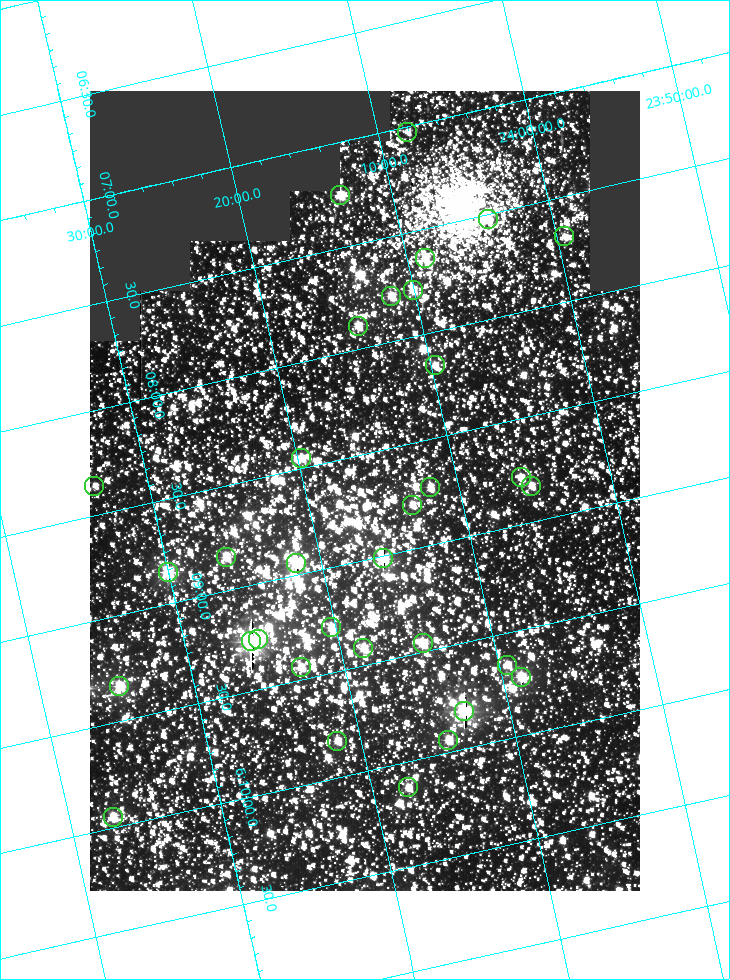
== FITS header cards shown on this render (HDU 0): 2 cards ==
NAXIS1  =                  550
NAXIS2  =                  800

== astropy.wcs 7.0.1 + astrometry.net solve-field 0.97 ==
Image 550 x 800 px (HDU 0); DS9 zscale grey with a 90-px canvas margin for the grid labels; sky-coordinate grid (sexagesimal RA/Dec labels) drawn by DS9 from the SOLVED WCS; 33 Tycho-2 reference stars matched to detected sources circled (green)
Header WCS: RA---TAN/DEC--TAN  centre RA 06:08:40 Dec +24:16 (92.17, +24.27 deg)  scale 3.97 arcsec/px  FOV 36.4' x 53.0'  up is -103 deg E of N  parity normal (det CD < 0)
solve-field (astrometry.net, Tycho-2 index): VERIFIED the header's WCS against the Tycho-2 star catalogue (verified at 3 index scales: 18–33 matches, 0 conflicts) and refined it, rather than solving blind
Solved WCS: RA---TAN-SIP/DEC--TAN-SIP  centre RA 06:08:40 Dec +24:16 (92.17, +24.27 deg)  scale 3.98 arcsec/px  FOV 36.4' x 53.0'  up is -103 deg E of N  parity normal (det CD < 0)
The solver's refit moves the header's centre by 0.13 arcsec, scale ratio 1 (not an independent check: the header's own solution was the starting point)
Tycho-2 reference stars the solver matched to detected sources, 33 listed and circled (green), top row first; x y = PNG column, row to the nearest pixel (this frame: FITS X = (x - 90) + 1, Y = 800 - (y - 91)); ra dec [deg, ICRS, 3 dp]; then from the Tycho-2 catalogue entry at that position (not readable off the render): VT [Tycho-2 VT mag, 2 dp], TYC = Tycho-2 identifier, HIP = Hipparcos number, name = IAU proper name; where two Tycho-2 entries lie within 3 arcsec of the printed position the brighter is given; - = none
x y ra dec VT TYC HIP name
407 132 91.756 +24.135 11.55 1864-383-1 - -
340 195 91.813 +24.222 9.50 1864-951-1 - -
488 219 91.882 +24.069 10.67 1864-1197-1 - -
564 236 91.922 +23.991 11.04 1864-773-1 - -
425 258 91.910 +24.147 9.81 1864-677-1 - -
413 290 91.945 +24.168 9.83 1864-545-1 - -
391 296 91.946 +24.193 9.49 1864-879-1 - -
358 326 91.972 +24.235 9.87 1864-607-1 - -
435 365 92.040 +24.163 9.97 1864-387-1 - -
301 458 92.113 +24.329 10.09 1877-692-1 - -
521 477 92.195 +24.097 9.91 1877-1306-1 - -
94 486 92.090 +24.558 11.22 1868-1493-1 - -
531 486 92.208 +24.088 10.02 1877-898-1 - -
430 487 92.182 +24.197 9.90 1877-42-1 - -
412 505 92.198 +24.221 10.14 1877-234-1 - -
226 557 92.210 +24.434 9.33 1881-345-1 - -
383 558 92.254 +24.266 8.73 1877-224-1 - -
296 563 92.236 +24.360 8.19 1877-300-1 29148 -
168 572 92.212 +24.501 8.67 1881-93-1 - -
331 627 92.321 +24.338 9.42 1877-884-1 - -
258 639 92.315 +24.419 9.14 1881-15-1 - -
251 641 92.316 +24.428 7.55 1881-1595-1 - -
423 643 92.364 +24.244 8.80 1877-1589-1 - -
363 648 92.355 +24.308 9.21 1877-702-1 - -
507 665 92.412 +24.157 10.23 1877-766-1 - -
301 667 92.360 +24.380 9.69 1881-496-1 - -
521 677 92.431 +24.145 8.75 1877-16-1 - -
119 686 92.334 +24.580 8.60 1881-81-1 - -
464 711 92.456 +24.215 7.57 1877-1484-1 - -
448 740 92.485 +24.239 9.49 1877-1276-1 - -
337 741 92.457 +24.359 9.75 1877-1432-1 - -
408 787 92.531 +24.294 10.40 1877-334-1 - -
113 817 92.487 +24.619 9.38 1881-1542-1 - -